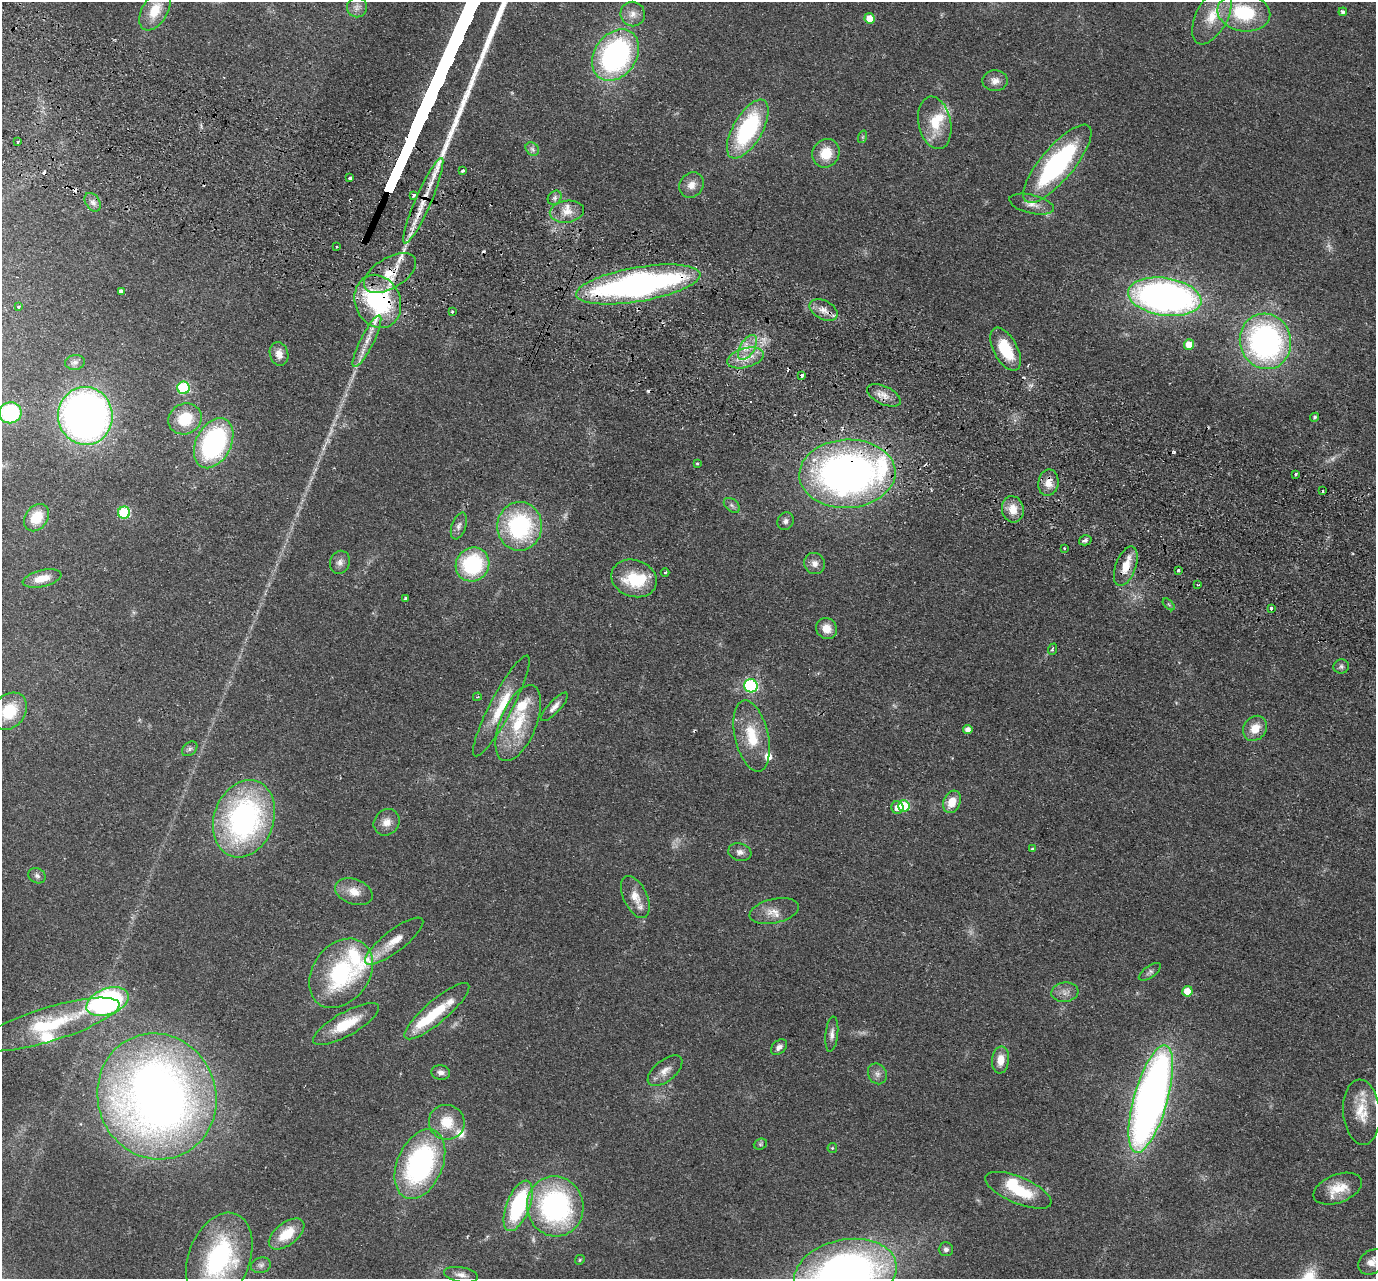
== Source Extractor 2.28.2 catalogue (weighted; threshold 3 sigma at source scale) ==
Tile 11 of 4 x 4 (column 3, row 3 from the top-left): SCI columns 2775-4148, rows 1600-2876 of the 5549 x 5621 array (HDU 1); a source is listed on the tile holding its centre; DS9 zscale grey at full resolution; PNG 1378 x 1281 px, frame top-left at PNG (2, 2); each listed source drawn as its Kron ellipse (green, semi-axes under 4 px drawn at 4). Shown black and unused: <1% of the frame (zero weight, under 2 of 3 exposures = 3% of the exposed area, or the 3 px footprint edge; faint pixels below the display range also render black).
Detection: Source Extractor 2.28.2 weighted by HDU 2 'WHT'; one run over the whole footprint, this tile lists its part. Background 0.0798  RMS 0.008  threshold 0.0358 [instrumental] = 3 sigma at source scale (4.5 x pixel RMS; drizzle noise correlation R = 1.50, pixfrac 1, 0.05/0.05 arcsec/px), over >= 5 px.
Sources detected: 160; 3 too faint to see at this stretch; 3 inside a brighter object's white glare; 8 cosmic-ray / hot-pixel residue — neither listed nor drawn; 12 inside a brighter listed object's ellipse — not listed separately; the other 134 listed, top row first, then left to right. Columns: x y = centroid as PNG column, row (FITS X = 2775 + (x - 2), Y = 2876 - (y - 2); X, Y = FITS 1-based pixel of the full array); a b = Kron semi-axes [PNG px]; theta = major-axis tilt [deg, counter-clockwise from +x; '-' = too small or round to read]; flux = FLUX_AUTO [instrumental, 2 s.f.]
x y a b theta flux
357 7 10 10 - 4.5
155 10 22 12 60 18
1244 12 26 19 -9 49
1343 12 4 4 - 2.5
633 14 12 12 - 6.8
1212 16 31 15 63 21
870 18 5 5 - 12
615 55 28 21 54 180
995 81 12 10 -1 5.9
935 123 26 16 -78 22
748 129 33 14 60 92
862 137 6 4 70 1
18 142 3 3 - 2.2
532 149 7 6 - 2.5
826 153 14 13 - 17
1057 164 49 16 50 140
463 171 3 3 - 2.9
350 178 4 3 - 1.8
691 185 13 11 53 7.1
414 195 3 3 - 2.4
555 198 8 6 47 2.5
423 201 46 8 67 22
93 202 10 7 -55 3.5
1032 204 23 9 -13 7.7
567 212 17 11 9 9.8
337 247 3 3 - 1.2
390 273 29 15 32 22
638 284 63 17 10 330
121 291 4 4 - 2.2
1165 297 37 19 -8 330
378 301 27 22 -67 99
19 306 3 3 - 1.5
823 310 15 9 -28 7.2
452 312 4 3 - 0.84
367 341 29 6 63 11
1265 341 28 25 -74 200
1189 345 5 5 - 14
747 347 14 7 58 7.6
1006 349 23 12 -62 29
279 354 12 9 -75 6.6
745 358 19 9 15 12
75 362 10 7 10 3.1
802 376 3 3 - 8.3
183 388 6 6 - 82
884 395 18 9 -25 7.3
10 413 11 10 - 64
85 416 29 27 -85 460
1315 417 4 4 - 1.3
185 419 17 15 28 26
214 443 27 17 63 130
697 463 4 3 - 0.83
847 474 48 34 3 400
1296 474 3 3 - 2
1048 483 13 10 81 8.8
1323 491 3 3 - 1.3
732 505 9 6 -39 2.6
1013 509 13 11 -80 11
124 513 6 6 - 67
37 518 15 11 55 20
785 521 9 8 - 2.9
459 526 14 7 70 3.8
520 526 24 22 87 93
1085 540 6 5 - 2.1
1064 548 3 2 - 0.95
340 562 11 9 71 4.4
814 563 11 10 - 4.9
472 564 17 16 - 68
1126 566 21 10 70 14
1178 570 3 3 - 1.8
665 572 4 3 - 0.88
42 578 20 8 13 12
634 578 23 18 -18 35
1198 585 3 3 - 0.79
405 599 3 3 - 1.9
1169 604 7 4 -45 1.2
1271 608 3 3 - 5.3
826 628 11 10 - 9.1
1052 649 6 3 69 1.7
1341 666 8 7 - 2.2
751 686 7 6 - 110
477 697 4 3 - 0.76
501 706 57 11 62 28
554 707 18 6 47 5
9 711 20 16 50 27
518 723 40 18 68 39
1255 728 13 11 49 11
968 730 4 4 - 4.8
752 736 36 16 -77 29
190 749 9 6 41 2.2
952 802 12 8 68 12
904 806 6 5 - 46
897 808 6 6 - 6.9
244 819 39 30 70 190
387 822 14 12 49 7.6
1032 849 3 3 - 2.8
740 852 12 8 -15 4
37 876 9 7 -27 2.4
354 892 19 12 -20 10
635 897 22 11 -65 10
774 911 25 12 13 10
394 941 36 10 37 15
1150 972 13 6 36 2.5
341 973 38 28 53 88
1187 991 5 5 - 15
1065 992 13 9 6 5.5
107 1002 22 13 21 180
437 1011 41 11 40 29
346 1024 37 12 29 25
48 1025 74 17 17 57
832 1034 18 6 84 4.1
779 1047 9 6 44 3.2
1001 1060 13 8 84 9.6
665 1071 20 10 39 7.5
441 1072 9 7 -7 3.4
877 1074 11 9 -59 3.8
157 1096 63 59 -69 680
1151 1099 56 17 74 540
1362 1112 32 18 -85 21
447 1122 18 17 - 20
760 1144 7 5 21 1.3
832 1148 5 4 - 0.85
420 1164 36 22 67 150
1338 1189 25 14 21 18
1018 1190 36 13 -23 34
518 1206 27 11 69 74
555 1206 30 28 -74 150
287 1234 21 11 38 20
946 1249 7 7 - 2.4
219 1258 48 30 69 120
580 1260 5 4 - 0.92
1372 1262 15 11 38 7.5
261 1265 10 7 16 2.8
845 1273 52 33 12 420
461 1275 17 7 -10 5
Overlapping masked pixels (flux is a lower limit): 7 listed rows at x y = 423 201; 390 273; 638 284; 378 301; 847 474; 1048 483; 1126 566
Isophote crosses this tile's border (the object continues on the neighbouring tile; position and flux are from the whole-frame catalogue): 5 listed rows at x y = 10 413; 9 711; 219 1258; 1372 1262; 845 1273